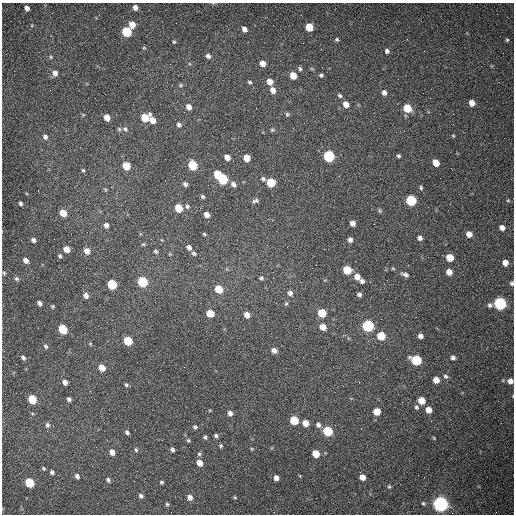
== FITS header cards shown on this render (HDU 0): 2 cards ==
NAXIS1  =                  512 /fastest changing axis
NAXIS2  =                  512 /next to fastest changing axis

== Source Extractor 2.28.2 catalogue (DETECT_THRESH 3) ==
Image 512 x 512 px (HDU 0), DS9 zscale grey, 1 PNG px = 1 image px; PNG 516 x 516 px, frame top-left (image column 1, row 512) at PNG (2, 3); no overlay
Background 1470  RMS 22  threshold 65.5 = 3 sigma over >= 5 px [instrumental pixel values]
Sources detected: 173; all 173 listed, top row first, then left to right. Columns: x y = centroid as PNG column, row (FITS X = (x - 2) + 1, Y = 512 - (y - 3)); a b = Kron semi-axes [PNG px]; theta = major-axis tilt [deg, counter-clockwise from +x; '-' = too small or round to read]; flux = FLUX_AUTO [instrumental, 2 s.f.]
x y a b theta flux
135 7 5 5 - 6100
27 8 5 4 - 5200
132 24 6 6 - 15000
309 27 6 5 - 31000
244 29 6 5 - 7000
127 32 6 5 - 90000
51 36 3 2 - 1600
337 39 5 4 - 2200
507 40 5 4 - 1700
174 42 4 4 - 1800
387 51 5 5 - 4000
208 56 5 5 - 5000
51 57 5 4 - 1700
262 63 5 5 - 12000
300 69 6 4 -51 2700
55 73 6 6 - 6900
293 75 6 5 - 22000
321 75 5 4 - 2800
250 82 5 4 - 2200
270 82 6 5 - 14000
181 85 6 5 - 2000
273 90 6 5 - 10000
384 92 6 6 - 5700
105 94 2 2 - 540
340 96 6 4 -44 2500
472 103 5 5 - 12000
346 104 6 5 - 12000
189 107 6 5 - 8400
407 108 6 5 - 39000
287 114 5 5 - 2400
107 117 5 5 - 14000
145 118 6 6 - 34000
152 120 7 5 -64 15000
179 125 6 5 - 3400
293 128 2 2 - 800
119 129 5 5 - 2200
125 129 8 5 -30 3500
272 130 5 4 - 2200
453 136 4 4 - 1400
45 137 6 5 - 4600
329 156 6 6 - 150000
398 156 4 3 - 2200
227 157 5 4 - 11000
247 158 5 5 - 22000
436 163 5 5 - 19000
193 165 6 5 - 66000
126 166 6 5 - 32000
83 170 4 3 - 1700
217 174 5 5 - 45000
222 179 6 5 - 110000
263 179 6 5 - 3100
271 182 6 5 - 50000
185 184 5 5 - 4200
233 184 6 5 - 5900
299 187 2 2 - 1000
421 188 5 4 - 2000
105 190 5 5 - 1600
203 197 5 4 - 2400
411 200 6 6 - 110000
508 200 5 4 - 1500
255 201 9 5 17 3600
21 203 4 3 - 3000
187 206 7 5 -65 3500
179 208 6 5 - 32000
380 211 6 4 90 1900
63 213 5 5 - 22000
207 215 5 4 - 8900
353 223 5 4 - 8200
106 225 6 5 - 5800
502 228 5 5 - 8900
204 234 4 3 - 1800
469 234 5 5 - 11000
420 238 5 4 - 5300
33 240 5 5 - 4600
350 240 5 4 - 5400
143 244 5 4 - 1800
189 247 6 5 - 5500
66 249 5 5 - 15000
324 249 2 2 - 710
87 251 6 5 - 11000
156 251 6 4 -39 2500
194 253 6 5 - 3000
60 256 5 4 - 2600
450 257 6 5 - 26000
26 260 6 5 - 8600
505 263 6 5 - 11000
312 268 2 2 - 750
393 269 6 3 -20 1400
347 270 6 5 - 42000
449 272 5 5 - 11000
4 273 5 4 - 2100
405 274 8 4 -16 4600
357 277 6 6 - 11000
261 278 6 5 - 2600
273 278 2 2 - 850
17 279 7 6 - 3200
362 281 4 4 - 4700
143 282 6 5 - 99000
512 283 5 5 - 3100
112 284 6 5 - 86000
219 289 6 5 - 36000
290 293 7 6 - 5700
86 295 6 5 - 5600
359 295 5 4 - 4000
39 303 5 4 - 5200
276 303 3 2 - 1300
500 303 6 6 - 280000
286 304 6 5 - 2400
490 305 6 6 - 3900
52 306 4 4 - 1900
210 313 6 5 - 31000
322 313 6 5 - 41000
247 315 6 5 - 11000
381 319 2 2 - 800
368 326 6 6 - 200000
323 327 6 5 - 16000
63 329 6 5 - 65000
381 336 6 5 - 49000
420 336 5 4 - 5900
128 341 6 5 - 55000
46 346 6 4 -51 2700
274 350 6 5 - 8300
23 358 5 4 - 3400
453 358 5 4 - 4400
416 360 6 5 - 110000
102 368 5 5 - 17000
445 376 6 5 - 3100
436 380 5 5 - 15000
510 381 5 5 - 7900
65 382 5 4 - 7000
126 385 5 4 - 2100
32 399 6 5 - 48000
69 399 4 4 - 3800
421 400 5 5 - 25000
416 407 5 5 - 2800
428 410 5 5 - 15000
377 411 5 5 - 22000
230 413 5 5 - 6300
294 420 6 5 - 50000
305 423 5 5 - 17000
47 425 7 6 - 4100
318 425 6 6 - 4800
195 427 5 4 - 2400
328 431 6 5 - 98000
127 432 4 3 - 3200
216 436 4 4 - 2900
205 437 5 4 - 2300
434 438 4 3 - 1300
188 440 5 4 - 2000
221 446 4 4 - 1900
136 450 6 4 -72 2200
172 450 5 4 - 3600
112 452 5 4 - 10000
199 454 5 5 - 2100
316 454 5 5 - 28000
200 463 5 5 - 13000
44 468 5 4 - 1800
52 472 5 4 - 3200
77 476 5 4 - 4400
300 476 5 3 - 1100
362 477 5 5 - 13000
276 478 5 5 - 8000
108 480 5 4 - 3200
29 482 6 5 - 72000
161 482 4 3 - 2100
389 486 5 4 - 1900
141 496 5 4 - 4000
190 497 5 5 - 8300
235 497 5 3 - 1400
316 498 2 2 - 3300
423 503 6 4 -73 2300
167 504 5 4 - 2200
440 504 6 6 - 700000
At the frame edge (FLAGS 8, measured only in part): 2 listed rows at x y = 512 283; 510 381